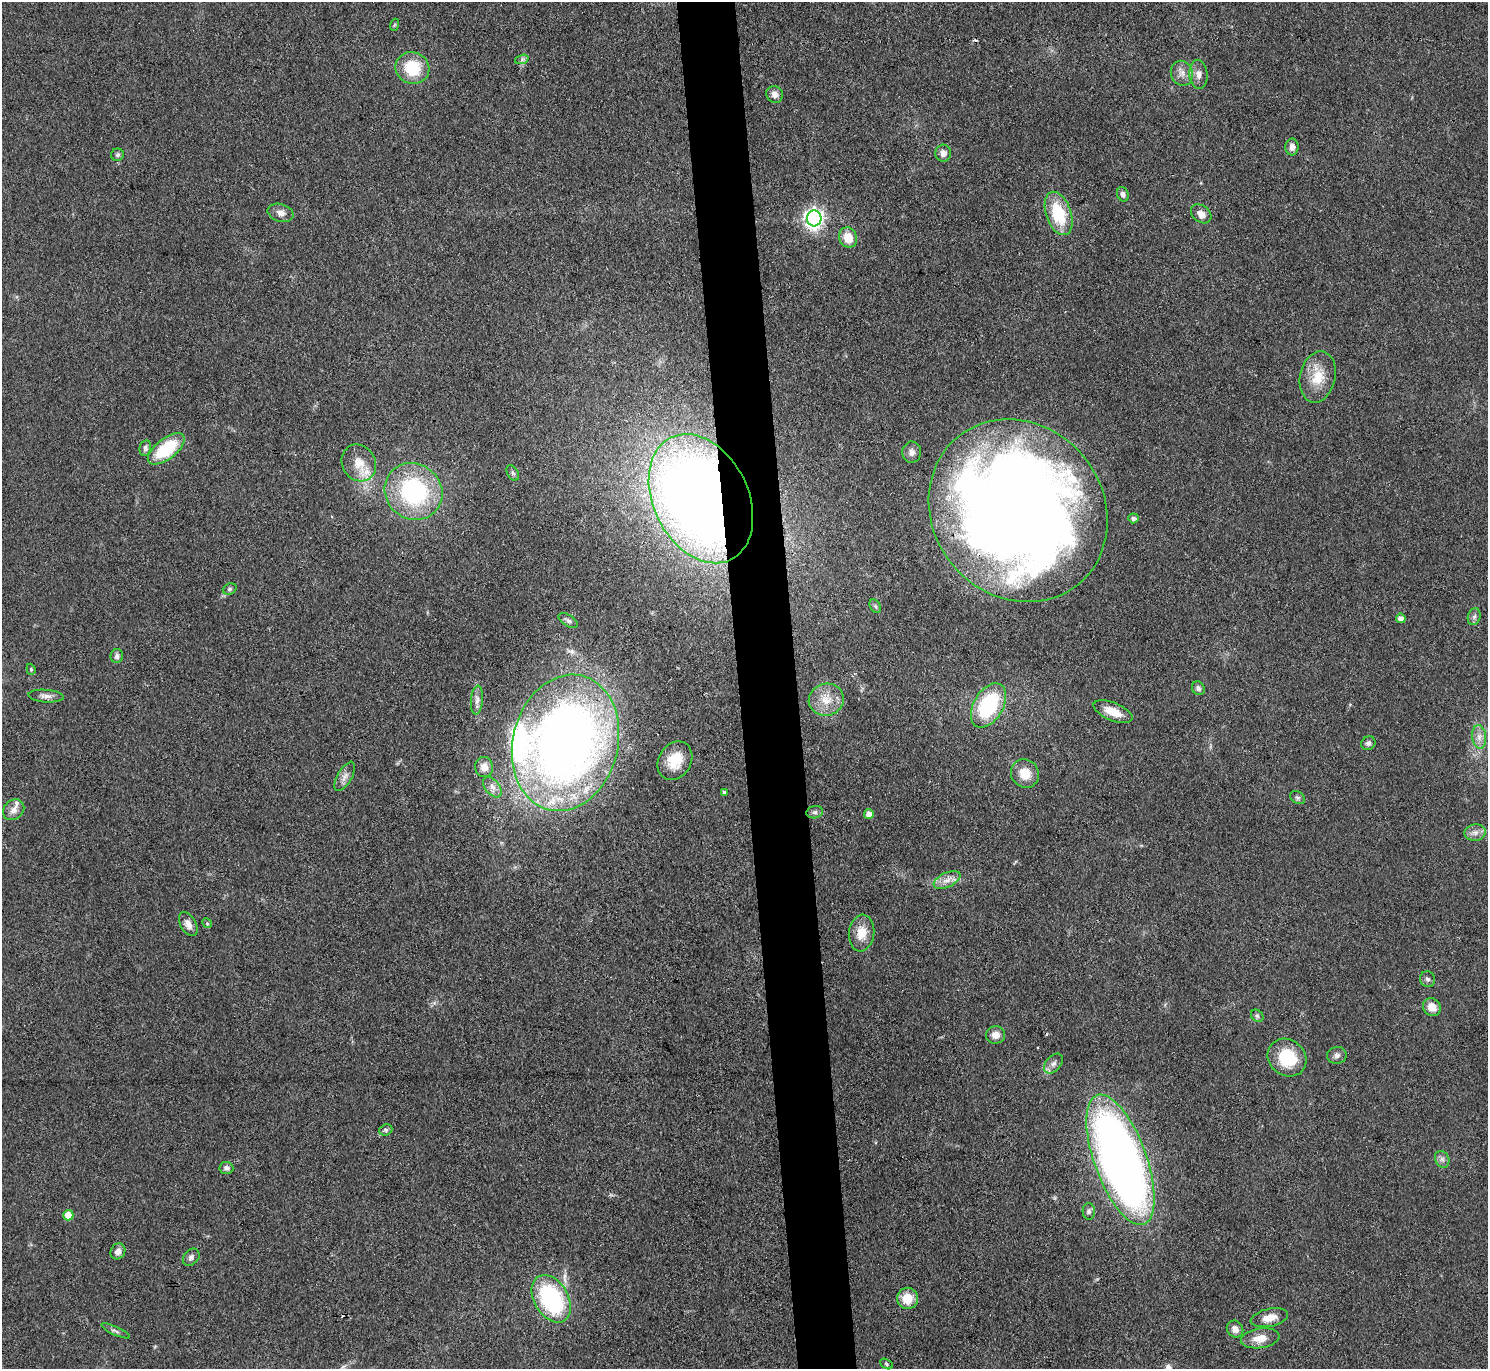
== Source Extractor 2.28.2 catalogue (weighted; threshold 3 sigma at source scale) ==
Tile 5 of 3 x 3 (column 2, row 2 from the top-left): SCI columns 1487-2972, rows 1490-2856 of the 4458 x 4433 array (HDU 1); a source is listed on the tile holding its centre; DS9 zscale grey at full resolution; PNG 1490 x 1371 px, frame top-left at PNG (2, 2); each listed source drawn as its Kron ellipse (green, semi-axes under 4 px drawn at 4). Shown black and unused: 4% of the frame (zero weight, under 3 of 4 exposures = <1% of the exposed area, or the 3 px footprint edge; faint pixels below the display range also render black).
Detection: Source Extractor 2.28.2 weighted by HDU 2 'WHT'; one run over the whole footprint, this tile lists its part. Background 0.0958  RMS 0.0066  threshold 0.0298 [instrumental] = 3 sigma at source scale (4.5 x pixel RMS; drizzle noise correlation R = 1.50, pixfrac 1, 0.05/0.05 arcsec/px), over >= 5 px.
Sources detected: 83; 2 cosmic-ray / hot-pixel residue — neither listed nor drawn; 3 inside a brighter listed object's ellipse — not listed separately; the other 78 listed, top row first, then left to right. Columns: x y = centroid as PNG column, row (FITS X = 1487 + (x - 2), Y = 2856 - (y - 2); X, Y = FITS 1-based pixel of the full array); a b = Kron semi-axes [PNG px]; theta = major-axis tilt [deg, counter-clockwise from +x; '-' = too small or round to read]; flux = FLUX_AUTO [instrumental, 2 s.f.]
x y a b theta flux
394 25 6 4 71 0.74
522 59 7 4 20 1.5
412 68 17 15 -23 25
1182 73 12 11 - 5.2
1198 74 14 9 -85 4.8
775 94 9 8 - 3.8
1292 147 8 6 89 3.6
943 153 8 8 - 3.3
117 155 6 6 - 1.5
1123 194 7 5 -70 2.2
281 213 13 9 -16 4
1059 213 22 12 -71 31
1201 214 11 8 -39 4.9
814 218 8 7 - 340
848 237 10 9 - 12
1318 377 26 17 77 17
145 448 8 5 79 2
166 449 22 10 38 37
912 452 10 9 - 3.5
359 463 19 16 -58 12
513 473 8 5 -60 1.4
413 491 30 27 -39 86
701 499 68 47 -64 870
1018 511 95 85 -51 1200
1133 518 5 5 - 2.1
230 589 7 5 22 1.4
875 606 7 5 -60 1.3
1474 617 8 6 73 2.1
1401 618 5 5 - 3.4
568 620 11 5 -32 2
117 656 7 6 - 2.3
31 669 6 4 -71 0.87
1198 688 7 6 - 2
46 696 18 6 -4 3.8
477 700 14 6 85 3.3
826 700 18 16 18 12
988 705 24 15 59 59
1113 712 21 9 -22 13
1479 737 12 7 -84 4.3
565 743 69 52 76 570
1368 743 7 6 - 1.9
675 761 20 16 58 17
484 767 10 9 - 6.3
1025 773 14 13 - 12
345 776 16 7 60 4.3
492 787 12 7 -52 4.1
724 792 4 4 - 1.2
1298 797 8 5 -33 1.5
14 810 11 9 42 4.6
815 812 8 6 12 2.2
869 814 5 4 - 4.9
1475 833 11 8 9 3.6
947 880 14 7 26 5.4
207 923 5 4 - 0.85
188 924 13 7 -60 4.5
862 933 18 12 83 11
1427 979 8 7 - 2
1432 1007 9 8 - 6.9
1257 1016 7 5 -44 1.4
996 1035 9 8 - 4.9
1337 1055 9 8 - 2.7
1287 1058 20 17 -39 30
1053 1064 11 7 49 3.2
386 1130 7 5 20 1.5
1442 1159 9 6 -62 2.5
1120 1160 69 26 -70 560
226 1168 7 6 - 2.3
1089 1211 8 6 -87 1.8
68 1215 5 5 - 12
118 1251 8 7 - 3.9
191 1257 9 7 46 2.5
908 1298 11 10 - 12
551 1299 26 17 -59 81
1269 1318 19 9 12 8.3
1235 1329 9 8 - 4
116 1331 15 3 -25 1.7
1260 1338 19 9 8 9.3
886 1364 7 4 -29 1.1
Overlapping masked pixels (flux is a lower limit): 2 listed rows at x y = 701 499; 1018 511